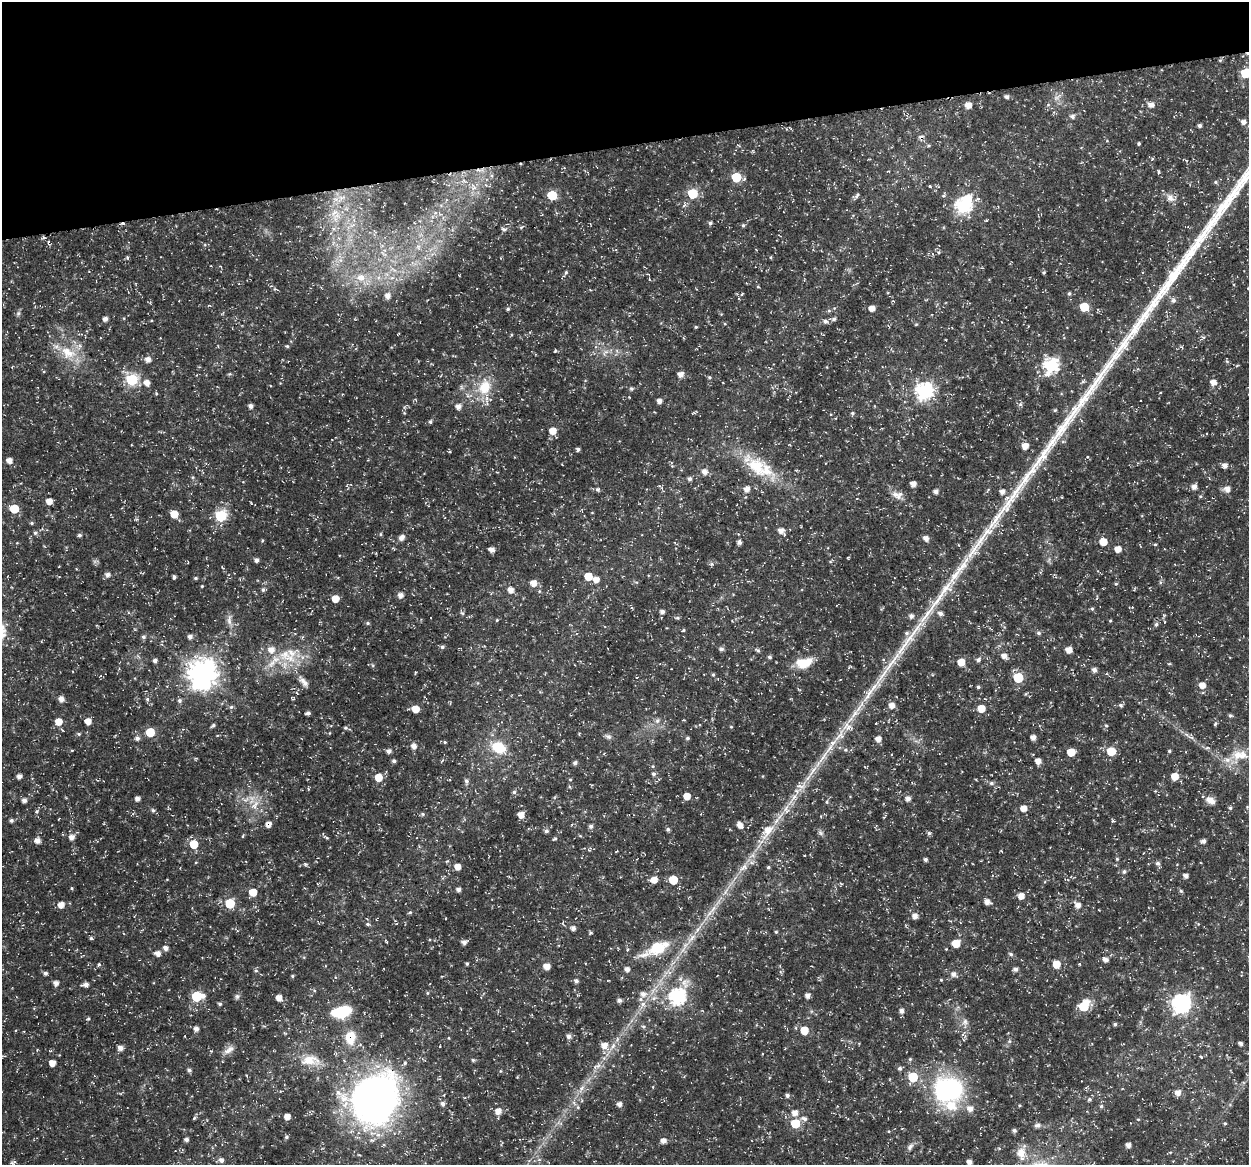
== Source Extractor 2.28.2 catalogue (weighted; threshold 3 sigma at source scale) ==
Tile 3 of 4 x 4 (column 3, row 1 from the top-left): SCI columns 2548-3794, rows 3534-4696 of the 5044 x 4838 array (HDU 1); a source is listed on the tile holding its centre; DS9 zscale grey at full resolution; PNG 1251 x 1167 px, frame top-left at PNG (2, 2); no overlay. Shown black and unused: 12% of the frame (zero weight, under 3 of 5 exposures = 3% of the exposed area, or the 3 px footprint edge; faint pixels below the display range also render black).
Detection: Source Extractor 2.28.2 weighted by HDU 2 'WHT'; one run over the whole footprint, this tile lists its part. Background 0.0242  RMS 0.0022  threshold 0.00992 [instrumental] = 3 sigma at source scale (4.5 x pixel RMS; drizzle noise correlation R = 1.50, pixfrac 1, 0.0396/0.0396 arcsec/px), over >= 5 px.
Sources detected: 431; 1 too faint to see at this stretch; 2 inside a brighter object's white glare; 3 cosmic-ray / hot-pixel residue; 4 long thin detections or spike segments (spike, bleed or trail) — not listed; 18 inside a brighter listed object's ellipse — not listed separately; the other 403 listed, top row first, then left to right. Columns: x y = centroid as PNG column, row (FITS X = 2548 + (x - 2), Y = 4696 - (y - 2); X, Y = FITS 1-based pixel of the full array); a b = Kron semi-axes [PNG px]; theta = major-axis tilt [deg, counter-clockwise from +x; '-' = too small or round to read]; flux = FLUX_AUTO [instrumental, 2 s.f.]
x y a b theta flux
1220 60 6 4 0 0.25
1245 73 6 6 - 10
1006 97 5 4 - 0.67
1057 97 15 6 37 1.2
968 105 6 5 - 2.1
1151 105 7 6 - 1.3
1072 116 7 6 - 0.68
1243 122 6 5 - 0.94
1199 126 4 4 - 0.57
1139 144 4 3 - 0.34
1152 159 4 3 - 0.23
1159 172 6 3 86 0.3
736 177 6 6 - 11
1216 182 5 5 - 0.34
473 186 14 5 -62 1.1
930 186 4 3 - 0.25
692 194 6 6 - 14
552 195 6 5 - 9.9
857 195 11 5 58 0.58
342 198 12 6 10 1.3
1170 198 12 9 -40 1.6
963 206 7 7 - 46
335 212 15 9 23 2.6
710 223 5 4 - 0.52
743 225 5 4 - 0.34
521 227 5 3 - 0.29
333 229 7 6 - 0.69
503 229 6 5 - 0.47
43 238 6 4 19 0.32
48 242 7 5 89 0.42
333 243 7 4 72 0.57
938 252 5 3 - 0.26
383 253 11 4 -32 0.67
127 257 6 4 71 0.33
771 257 5 3 - 0.22
340 260 7 6 - 0.99
211 266 3 2 - 0.15
566 272 6 4 73 0.39
1044 273 5 4 - 0.28
361 277 14 11 -12 3.7
392 278 7 4 1 0.58
1171 278 93 12 54 16
857 283 5 4 - 0.29
758 287 4 3 - 0.25
275 289 6 4 -17 0.36
1069 293 5 5 - 0.39
742 294 5 3 - 0.24
388 296 6 6 - 1.3
1173 300 7 7 - 0.68
209 305 5 3 - 0.2
1084 307 6 5 - 8.5
872 308 5 5 - 1.9
508 309 5 5 - 0.44
829 311 5 5 - 0.35
18 313 7 5 69 0.52
105 319 5 4 - 1.1
834 319 6 5 - 0.57
825 321 7 6 - 0.76
916 324 5 3 - 0.21
696 327 4 3 - 0.28
398 334 4 2 - 0.16
684 338 5 3 - 0.2
287 346 5 4 - 0.32
1182 347 6 3 -56 0.27
555 351 4 3 - 0.23
617 351 7 4 -72 0.45
605 352 14 6 42 1.2
68 353 26 15 -27 6.3
148 359 6 6 - 1.4
1237 365 6 3 20 0.23
1051 366 7 7 - 43
230 374 6 5 - 0.28
680 374 6 5 - 1.5
709 377 5 5 - 0.36
132 380 6 6 - 25
1213 382 7 6 - 1.5
147 383 6 6 - 1.7
461 387 7 4 -89 0.44
485 387 23 17 69 6.6
631 389 5 5 - 0.44
924 391 8 7 - 60
659 401 5 4 - 1.1
1020 404 6 5 - 0.47
250 406 5 4 - 0.87
458 406 6 6 - 1.2
1055 410 4 4 - 0.28
404 413 4 4 - 0.23
693 413 9 3 11 0.26
852 413 5 4 - 0.36
836 418 4 2 - 0.14
430 422 5 5 - 0.43
553 431 6 6 - 2.8
1063 442 6 4 -18 0.3
1025 446 5 5 - 2.2
578 449 4 4 - 0.51
9 460 5 5 - 1.6
1225 465 6 6 - 1.1
756 467 45 22 -34 12
705 472 7 7 - 1.3
193 477 5 4 - 0.28
689 479 5 5 - 0.64
913 484 5 4 - 1.6
661 487 11 3 -40 0.35
1194 487 6 5 - 1.3
597 489 6 6 - 0.47
747 489 7 6 - 1.5
1227 489 7 6 - 1.4
936 492 5 5 - 0.95
1002 492 5 5 - 1.1
896 494 12 9 -14 1.5
49 501 5 5 - 2.2
14 509 6 6 - 6.2
592 513 4 3 - 0.15
174 514 6 5 - 4
221 516 6 6 - 24
32 523 5 4 - 0.33
781 531 8 6 -43 1.6
35 533 6 6 - 0.58
381 534 5 3 - 0.25
80 535 5 5 - 0.41
401 538 8 6 47 1
926 538 6 5 - 1.1
262 541 4 4 - 0.26
739 542 4 4 - 0.8
1103 542 6 5 - 3.8
1155 544 4 3 - 0.23
44 546 4 3 - 0.17
492 549 5 4 - 1.3
1118 549 5 5 - 2.1
972 551 35 11 58 6.5
848 558 3 3 - 0.2
257 560 5 4 - 0.76
831 561 7 3 44 0.28
59 566 3 2 - 0.14
107 575 6 5 - 0.99
588 576 5 5 - 5.3
174 577 4 3 - 0.54
196 578 5 4 - 0.35
596 580 7 6 - 1.4
533 583 6 6 - 2
1116 584 5 4 - 0.3
202 586 3 3 - 0.25
263 590 5 5 - 0.51
511 590 6 5 - 1.6
400 595 5 5 - 1.3
335 599 5 5 - 3.3
1092 609 5 4 - 0.33
662 612 4 4 - 0.85
462 613 7 4 -44 0.37
940 613 7 6 - 0.94
927 614 44 8 51 5.3
911 616 5 5 - 0.82
677 618 6 4 -1 0.39
229 620 18 6 86 1.4
497 620 4 4 - 0.24
1110 621 4 4 - 0.23
368 623 5 4 - 0.4
1156 624 6 5 - 0.5
683 630 4 4 - 0.25
1038 633 5 5 - 0.52
143 637 6 5 - 0.58
190 637 5 5 - 0.9
442 647 6 5 - 0.49
721 649 6 5 - 0.64
757 650 8 4 -33 0.44
1069 650 5 5 - 2
287 656 34 16 -25 8.1
1004 656 6 5 - 1.4
769 657 5 4 - 0.47
155 660 5 5 - 0.72
978 660 6 5 - 0.74
892 662 53 8 54 7.8
961 662 6 6 - 3.1
804 663 20 11 12 5.1
372 665 6 3 -70 0.28
1094 670 5 4 - 0.95
415 673 4 3 - 0.18
202 674 10 9 - 300
713 675 5 4 - 0.32
636 677 3 3 - 0.17
1018 678 6 6 - 13
304 682 15 7 -47 1.4
1202 685 6 6 - 1.8
978 687 4 4 - 0.42
61 699 7 6 - 1.1
147 699 6 5 - 0.43
292 699 5 4 - 0.27
180 700 6 5 - 0.54
892 705 6 5 - 1.7
1121 705 7 5 -40 0.42
231 707 5 5 - 0.43
981 708 6 6 - 3.2
415 709 5 5 - 3.9
308 713 4 4 - 0.69
1230 715 5 4 - 0.42
683 720 4 2 - 0.16
88 721 5 5 - 2
657 721 9 6 46 0.85
58 722 7 6 - 2.4
1215 724 5 4 - 0.33
213 725 5 3 - 0.39
1106 726 5 4 - 0.35
731 727 5 3 - 0.19
848 727 16 12 -19 2.4
345 728 5 5 - 0.36
150 732 6 5 - 7
329 733 5 3 - 0.18
79 734 6 4 1 0.35
217 735 4 3 - 0.18
608 736 10 6 -31 0.68
1033 737 4 4 - 1.3
1191 737 7 4 -19 0.49
137 738 6 5 - 0.74
687 738 5 4 - 0.4
878 739 6 6 - 1.5
445 742 5 4 - 0.26
414 746 6 5 - 1.4
498 747 16 11 -25 6.7
1207 748 8 4 8 0.4
72 750 5 3 - 0.19
845 750 6 3 0 0.4
389 751 5 5 - 0.95
1111 751 6 6 - 5.8
1169 751 4 4 - 0.31
1071 752 5 5 - 5.5
1239 755 28 16 9 5.5
394 761 5 4 - 0.53
1038 761 5 5 - 1.7
575 763 5 4 - 0.59
653 774 6 6 - 0.55
19 776 5 5 - 0.86
1175 776 5 5 - 3.2
378 777 5 5 - 4.3
570 779 5 3 - 0.21
466 781 7 5 -82 0.74
991 783 8 6 -14 0.58
514 792 5 5 - 0.48
687 796 5 5 - 2.7
137 799 4 4 - 1.1
793 799 31 7 52 3.9
908 799 5 5 - 1.1
24 800 5 5 - 0.79
246 800 14 7 10 1.9
1211 800 12 8 -34 1.6
827 802 6 3 90 0.28
255 805 18 9 61 2.8
1023 808 6 5 - 2.1
1230 808 5 4 - 0.35
153 810 6 5 - 0.47
37 811 6 5 - 0.43
422 814 5 5 - 0.37
521 815 6 6 - 2.1
885 816 8 3 50 0.23
11 820 5 5 - 0.53
1113 821 4 4 - 0.38
268 824 7 6 - 1.1
740 825 7 5 -53 1.6
591 826 5 5 - 0.72
668 829 5 4 - 0.49
546 831 5 5 - 0.66
767 831 23 12 54 4.7
821 833 8 6 -34 0.61
929 833 5 5 - 0.42
243 836 5 3 - 0.22
580 836 5 3 - 0.22
72 837 7 6 - 1.3
326 837 10 4 -31 0.43
554 839 6 4 23 0.29
37 840 6 5 - 1.4
1203 841 5 4 - 0.76
194 844 6 6 - 5.4
925 859 4 3 - 0.58
1117 859 4 4 - 0.28
305 864 5 4 - 0.33
1158 864 8 5 -63 0.7
458 867 5 5 - 2.1
743 867 15 8 35 1.8
768 867 5 4 - 0.33
1124 872 6 5 - 0.51
1186 876 4 4 - 1
654 880 6 5 - 2.3
673 880 5 5 - 7.8
317 884 4 3 - 0.2
71 888 5 3 - 0.23
459 889 4 4 - 0.91
726 891 14 5 60 1.4
1181 891 5 5 - 0.34
253 892 6 5 - 3.8
1021 896 6 6 - 1.9
987 902 7 5 -22 1.3
230 903 6 6 - 11
61 905 6 5 - 2
1078 905 8 6 -42 1.5
713 908 14 7 52 1.8
410 912 6 4 16 0.31
915 916 6 6 - 1.2
563 923 6 4 73 0.25
368 924 8 4 -24 0.44
573 928 5 5 - 0.99
591 932 5 4 - 0.37
776 932 5 4 - 0.31
91 938 5 4 - 0.41
691 938 21 6 47 2.6
386 941 6 3 -60 0.23
464 942 6 4 27 1
956 943 6 5 - 5.4
657 947 29 13 28 9
165 948 6 5 - 1
946 949 3 3 - 0.17
627 950 5 3 - 0.25
158 953 6 5 - 1.4
1011 954 6 5 - 0.46
1106 960 6 5 - 1.2
99 964 5 4 - 0.36
467 964 3 3 - 0.32
1056 964 6 5 - 3.9
547 966 6 5 - 1.9
627 969 5 5 - 1.1
1016 969 5 5 - 0.79
256 971 6 4 -1 0.3
45 973 5 4 - 0.62
667 973 20 8 26 2.3
953 974 10 8 -30 1
292 976 4 4 - 0.3
941 980 4 4 - 0.23
576 981 5 5 - 0.7
56 983 5 5 - 1.1
685 983 16 12 79 2.2
86 984 6 5 - 1
427 993 5 3 - 0.25
643 994 7 7 - 1.3
808 995 5 4 - 1.2
197 996 7 6 - 15
237 996 7 7 - 0.58
481 997 3 3 - 0.16
677 997 7 7 - 57
279 998 6 5 - 1.8
654 998 9 6 16 1.1
619 1000 5 5 - 0.79
1181 1003 8 7 - 95
220 1004 4 4 - 0.48
643 1004 7 7 - 0.85
1084 1006 8 6 53 11
901 1011 6 5 - 0.99
342 1012 17 11 26 8.6
88 1018 5 4 - 0.31
965 1022 10 9 - 1.1
1115 1024 4 4 - 0.43
643 1026 5 5 - 0.39
196 1029 5 5 - 1.1
804 1030 6 5 - 4.7
569 1036 5 5 - 0.94
350 1037 15 11 88 5.1
1009 1041 6 4 -72 0.33
1241 1044 4 4 - 0.65
604 1045 8 7 - 1.8
440 1046 3 2 - 0.16
613 1046 14 5 60 1.6
120 1048 5 5 - 1.2
37 1050 4 4 - 0.19
229 1050 17 8 34 1.6
1201 1057 5 3 - 0.28
910 1059 5 5 - 0.34
310 1060 27 13 -1 4.7
473 1060 5 4 - 0.32
52 1063 5 5 - 2
597 1066 15 7 29 1.4
900 1068 5 5 - 0.56
189 1070 5 4 - 0.61
913 1077 6 6 - 12
830 1081 6 2 -4 0.21
582 1088 14 6 58 1.5
948 1090 27 24 10 34
1178 1092 6 6 - 1.6
787 1095 5 5 - 0.59
375 1099 62 49 43 94
1089 1100 6 5 - 0.45
443 1104 6 6 - 0.82
620 1104 5 5 - 1
1019 1105 5 4 - 0.25
1101 1106 5 5 - 0.35
578 1107 6 4 -89 0.33
970 1109 8 7 - 1.6
498 1111 6 6 - 1.8
795 1113 6 6 - 1.6
287 1116 5 4 - 1.9
194 1118 7 4 46 0.32
804 1119 9 6 -10 0.89
1138 1119 4 3 - 0.2
795 1123 6 5 - 10
1225 1123 4 4 - 0.33
1038 1125 9 6 16 0.71
1014 1130 5 4 - 0.55
286 1137 5 4 - 0.42
186 1139 4 4 - 0.73
663 1141 5 5 - 1.4
1128 1145 4 4 - 1.1
910 1147 12 6 55 0.87
1021 1153 16 14 -89 3.3
221 1160 6 5 - 0.86
539 1160 6 4 -1 0.43
13 1162 9 5 20 0.51
969 1162 5 4 - 1.3
Overlapping masked pixels (flux is a lower limit): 4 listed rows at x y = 43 238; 268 824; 350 1037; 375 1099
Isophote crosses this tile's border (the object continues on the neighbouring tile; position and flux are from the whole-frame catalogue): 2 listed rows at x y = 1245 73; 969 1162